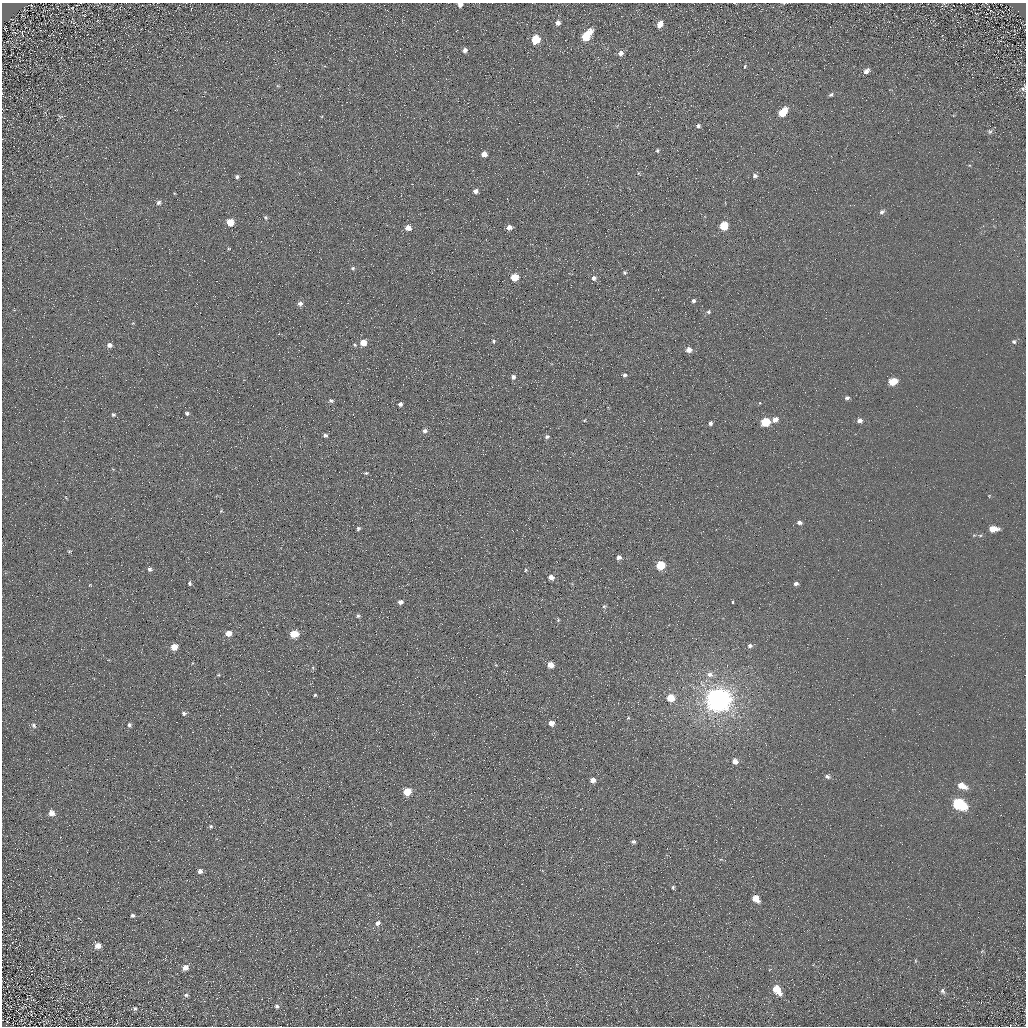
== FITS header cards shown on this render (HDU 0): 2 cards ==
NAXIS1  =                 1024 / Required FITS header
NAXIS2  =                 1024 / Required FITS header

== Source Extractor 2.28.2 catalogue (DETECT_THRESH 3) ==
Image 1024 x 1024 px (HDU 0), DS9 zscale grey, 1 PNG px = 1 image px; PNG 1028 x 1028 px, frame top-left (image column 1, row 1024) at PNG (2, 3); no overlay
Background 5.4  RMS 7.8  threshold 23.4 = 3 sigma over >= 5 px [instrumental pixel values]
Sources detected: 122; all 122 listed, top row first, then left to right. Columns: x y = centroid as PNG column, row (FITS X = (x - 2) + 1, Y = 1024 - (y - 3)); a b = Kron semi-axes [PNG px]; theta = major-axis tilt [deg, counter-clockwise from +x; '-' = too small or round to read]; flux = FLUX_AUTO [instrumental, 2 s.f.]
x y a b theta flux
460 5 5 4 - 2300
72 8 5 4 - 560
407 11 2 2 - 490
84 15 3 2 - 270
558 23 5 5 - 1900
660 24 7 5 61 5000
22 33 5 2 - 430
586 36 11 5 51 18000
536 40 6 5 - 19000
465 50 5 5 - 1800
621 53 6 6 - 2200
745 66 5 3 - 580
866 71 8 5 45 2300
1023 88 9 6 60 1500
831 95 6 4 51 910
783 112 8 5 50 16000
60 116 7 4 0 760
698 126 5 4 - 1200
990 131 7 6 - 1300
657 150 4 3 - 730
484 154 5 5 - 4700
638 173 5 3 - 450
755 176 7 6 - 1300
237 177 5 4 - 1100
475 191 5 4 - 2600
159 202 6 5 - 1300
882 212 8 5 32 1400
266 217 6 5 - 870
230 222 6 5 - 11000
724 226 6 5 - 17000
509 227 5 5 - 2800
408 228 5 5 - 4000
229 248 5 3 - 440
353 268 5 4 - 900
625 272 5 5 - 840
514 277 5 5 - 11000
594 278 6 6 - 1900
693 301 5 4 - 1100
300 303 6 6 - 1900
708 312 6 5 - 940
493 341 6 5 - 780
1014 342 5 5 - 970
363 343 5 5 - 7100
109 345 6 5 - 2000
355 345 6 4 -37 690
689 350 6 5 - 3400
625 375 6 5 - 1100
513 377 6 6 - 1600
893 382 7 5 17 10000
847 398 6 5 - 1200
331 401 6 5 - 1100
760 403 3 3 - 1100
400 404 5 4 - 1400
187 413 4 4 - 1000
113 415 5 5 - 800
775 419 6 5 - 3100
584 420 4 4 - 490
859 421 6 5 - 2000
765 422 6 5 - 21000
710 423 5 4 - 1300
425 431 7 6 - 1800
325 435 5 4 - 1300
547 437 5 5 - 1100
366 473 6 4 1 770
66 498 5 3 - 410
221 511 4 4 - 490
799 522 6 4 -5 1400
358 528 5 4 - 1000
993 529 8 5 2 6400
69 551 4 3 - 590
619 557 6 5 - 2100
660 565 6 5 - 18000
150 569 5 5 - 1400
526 570 4 4 - 560
551 577 6 5 - 2900
190 583 6 4 -88 900
796 584 5 4 - 1400
400 602 5 5 - 2200
733 602 3 3 - 3300
604 606 5 5 - 760
358 616 6 5 - 970
558 620 6 4 79 640
228 633 5 5 - 5000
294 634 6 5 - 14000
750 646 6 5 - 1400
174 647 5 5 - 7200
550 665 5 5 - 5400
313 668 5 3 - 640
710 674 10 7 -23 2700
218 675 5 3 - 520
315 695 3 3 - 590
671 698 6 5 - 11000
718 700 8 7 - 830000
184 713 5 5 - 1200
628 718 5 4 - 560
551 723 5 4 - 3500
34 725 8 6 -52 1600
129 725 6 5 - 1100
735 761 6 5 - 3400
827 776 6 5 - 1300
593 780 5 4 - 4400
962 786 8 5 -24 6900
407 792 5 5 - 12000
959 804 10 6 -28 58000
52 813 6 6 - 3200
211 826 5 5 - 930
633 842 5 4 - 1100
200 871 5 5 - 2100
673 887 5 4 - 790
756 899 6 5 - 7000
133 915 6 5 - 1000
378 923 6 5 - 2200
98 945 7 6 - 3400
982 951 6 3 20 560
915 961 5 3 - 490
185 968 7 6 - 3500
777 989 8 6 -54 12000
943 991 8 6 -64 1300
186 995 6 5 - 1100
277 1006 6 5 - 1300
135 1008 6 5 - 950
31 1015 2 2 - 300
At the frame edge (FLAGS 8, measured only in part): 2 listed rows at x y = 460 5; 1023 88